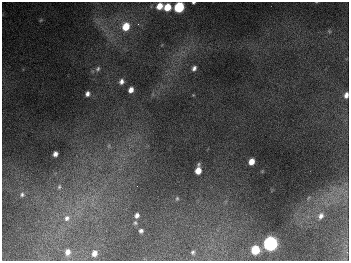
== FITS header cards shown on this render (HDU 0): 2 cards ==
NAXIS1  =                  347
NAXIS2  =                  259

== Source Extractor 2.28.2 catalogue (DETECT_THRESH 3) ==
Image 347 x 259 px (HDU 0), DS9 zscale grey, 1 PNG px = 1 image px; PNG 351 x 263 px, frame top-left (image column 1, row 259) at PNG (2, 2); no overlay
Background 674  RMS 50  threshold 151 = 3 sigma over >= 5 px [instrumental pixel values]
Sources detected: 31; all 31 listed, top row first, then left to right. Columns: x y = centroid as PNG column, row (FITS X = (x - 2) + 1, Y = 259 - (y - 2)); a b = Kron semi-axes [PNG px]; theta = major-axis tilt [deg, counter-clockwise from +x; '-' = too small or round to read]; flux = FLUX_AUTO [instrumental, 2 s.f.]
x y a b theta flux
193 3 3 2 - 4.4e+03
159 6 6 5 - 4.2e+04
167 7 6 6 - 6.5e+04
179 7 7 6 - 2.6e+05
41 20 5 4 - 3.6e+03
138 24 4 4 - 4.8e+03
126 26 8 7 - 8.0e+04
329 31 6 4 -45 4.3e+03
194 68 5 4 - 1.1e+04
98 69 8 6 61 8.7e+03
121 81 7 5 70 1.5e+04
131 90 5 4 - 2.1e+04
87 94 5 4 - 1.3e+04
346 95 7 5 81 1.6e+04
109 146 8 6 -79 9.2e+03
55 154 5 4 - 1.5e+04
251 162 6 5 - 3.5e+04
198 170 8 5 82 4.0e+04
59 187 8 6 78 1.2e+04
22 194 7 7 - 1.1e+04
177 198 6 4 64 4.8e+03
137 215 5 5 - 1.2e+04
321 216 9 7 58 1.7e+04
67 218 10 9 - 2.5e+04
135 223 5 5 - 5.4e+03
141 231 4 4 - 8.7e+03
270 244 7 6 - 1.1e+06
255 250 6 6 - 1.2e+05
67 252 6 5 - 2.0e+04
193 252 5 4 - 5.8e+03
94 253 5 4 - 2.1e+04
At the frame edge (FLAGS 8, measured only in part): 3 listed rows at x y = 193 3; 179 7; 346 95